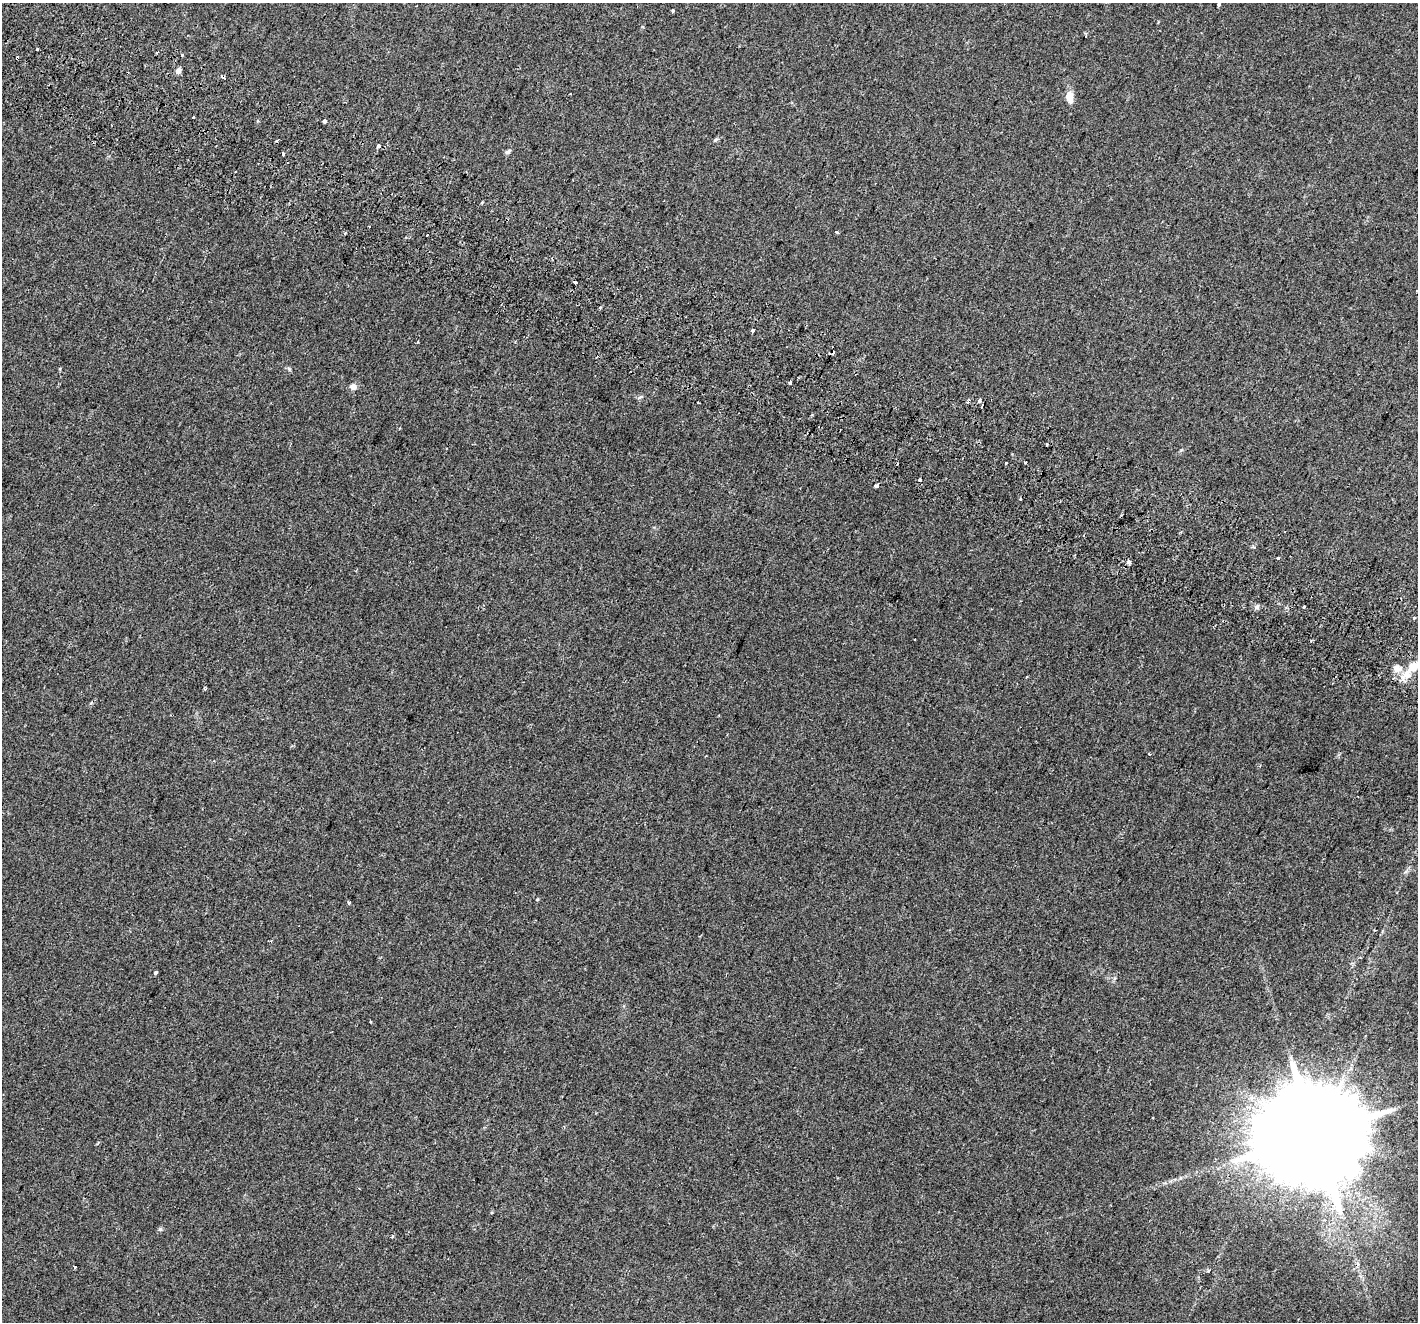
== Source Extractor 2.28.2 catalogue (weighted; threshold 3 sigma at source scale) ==
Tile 11 of 4 x 4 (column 3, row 3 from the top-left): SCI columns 2899-4314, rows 1665-2984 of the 5787 x 5904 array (HDU 1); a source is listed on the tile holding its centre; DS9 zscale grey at full resolution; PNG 1420 x 1324 px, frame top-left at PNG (2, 3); no overlay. Shown black and unused: <1% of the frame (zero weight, under 2 of 3 exposures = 4% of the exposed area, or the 3 px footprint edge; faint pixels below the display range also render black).
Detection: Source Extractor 2.28.2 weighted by HDU 2 'WHT'; one run over the whole footprint, this tile lists its part. Background 0.0509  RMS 0.006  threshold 0.0271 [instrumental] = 3 sigma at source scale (4.5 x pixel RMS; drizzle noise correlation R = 1.50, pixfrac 1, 0.0396/0.0396 arcsec/px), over >= 5 px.
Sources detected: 58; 9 cosmic-ray / hot-pixel residue — not listed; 2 inside a brighter listed object's ellipse — not listed separately; the other 47 listed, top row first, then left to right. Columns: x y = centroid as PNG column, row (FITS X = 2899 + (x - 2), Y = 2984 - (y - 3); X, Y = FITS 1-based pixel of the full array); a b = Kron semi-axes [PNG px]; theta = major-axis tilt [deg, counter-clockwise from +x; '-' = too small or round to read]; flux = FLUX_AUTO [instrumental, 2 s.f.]
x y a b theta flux
1219 5 4 3 - 2.3
673 10 3 3 - 3.4
37 49 3 3 - 1.9
157 52 3 3 - 1.7
17 58 4 3 - 2.8
178 71 5 5 - 3.1
1069 95 12 9 81 4.5
193 117 4 3 - 3.9
325 121 4 4 - 9.1
715 140 7 4 31 0.94
379 146 4 3 - 17
508 152 9 5 37 1.2
283 154 4 3 - 1.2
482 203 3 3 - 0.73
836 232 4 2 - 0.88
427 235 3 3 - 2
574 282 4 3 - 6.3
1417 291 3 2 - 0.74
600 308 3 3 - 1.1
752 330 4 3 - 9
832 353 6 4 31 3.8
60 368 4 2 - 0.65
289 369 6 4 -72 0.71
790 383 3 3 - 5.8
353 387 10 8 1 2.4
980 400 3 3 - 11
968 401 6 3 65 1.1
1025 462 3 2 - 0.54
1006 463 3 3 - 2.6
920 480 3 3 - 3.2
876 486 4 3 - 4.2
1020 499 3 2 - 0.74
1278 557 3 3 - 2.8
1128 562 5 4 - 2.8
1256 607 8 6 3 1.6
1304 607 4 3 - 4.6
1413 667 13 10 34 6.6
1397 668 13 10 -18 4.4
91 703 5 3 - 0.61
1150 754 3 3 - 0.54
537 899 4 4 - 0.55
349 903 4 4 - 0.69
155 973 3 3 - 1.9
1315 1134 36 25 57 18000
160 1229 6 5 - 1
392 1236 4 3 - 0.63
75 1267 3 3 - 4.1
Overlapping masked pixels (flux is a lower limit): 2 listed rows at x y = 17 58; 832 353
Isophote crosses this tile's border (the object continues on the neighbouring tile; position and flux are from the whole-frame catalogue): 1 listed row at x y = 1417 291